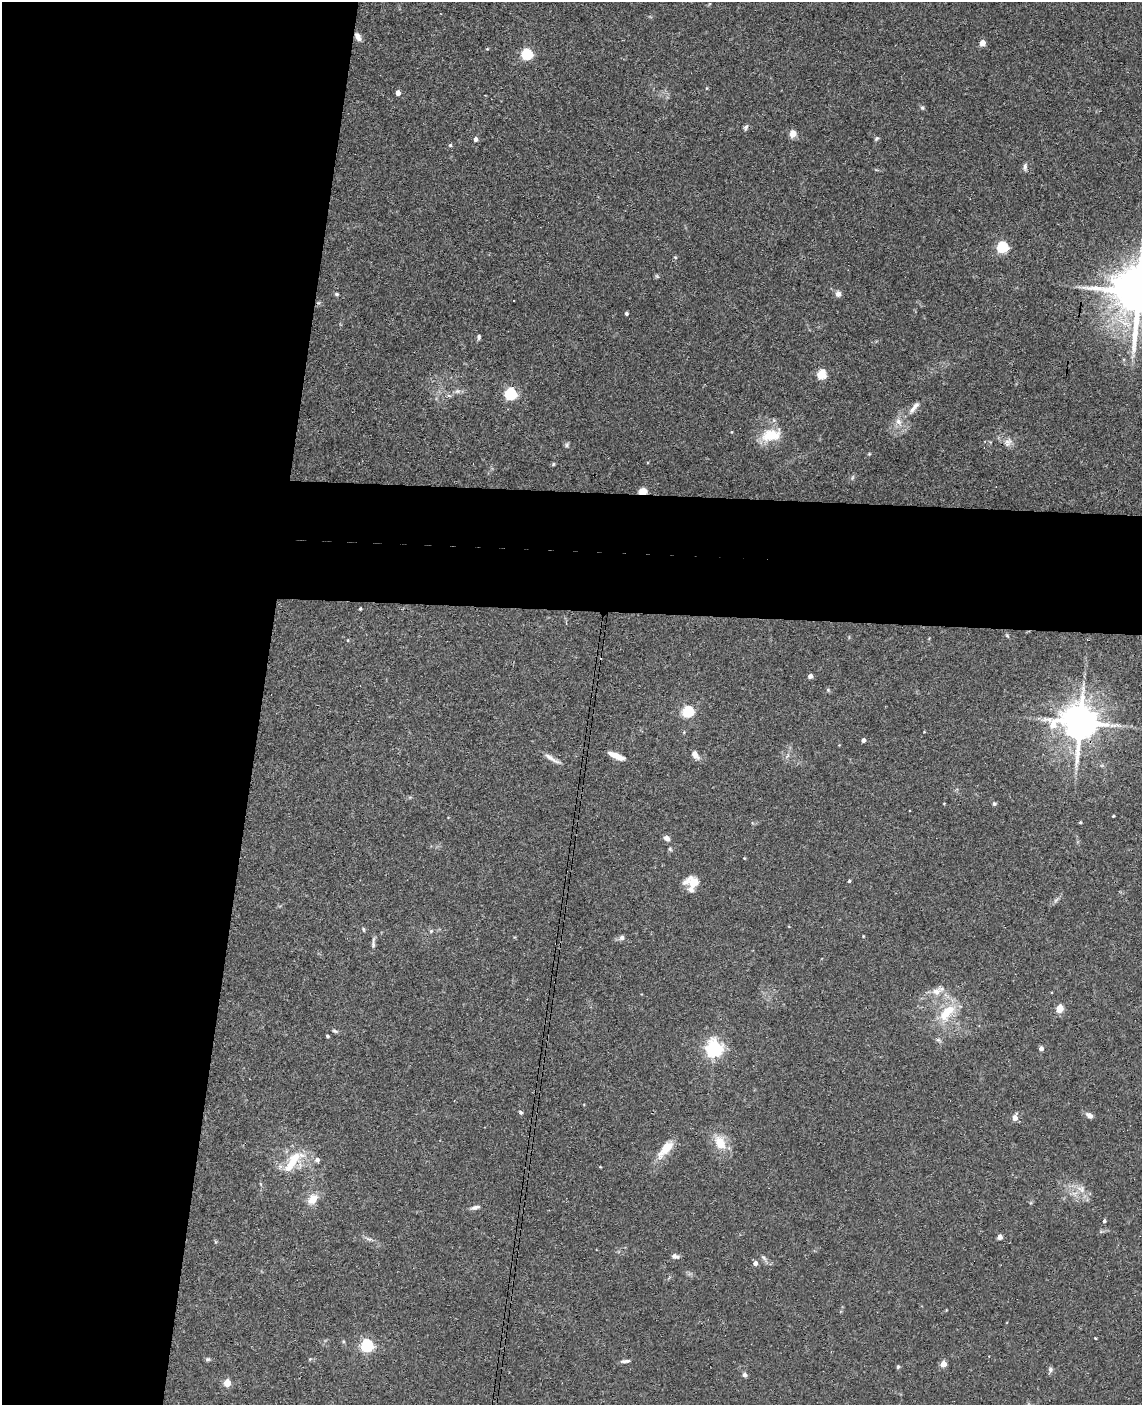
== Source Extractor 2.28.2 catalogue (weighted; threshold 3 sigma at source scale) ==
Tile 5 of 4 x 3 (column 1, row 2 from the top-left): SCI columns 10-1149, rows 1569-2971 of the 4579 x 4650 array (HDU 1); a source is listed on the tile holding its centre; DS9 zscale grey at full resolution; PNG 1144 x 1407 px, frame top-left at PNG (2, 2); no overlay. Shown black and unused: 29% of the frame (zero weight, under 3 of 4 exposures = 6% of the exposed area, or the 3 px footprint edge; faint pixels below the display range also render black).
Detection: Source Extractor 2.28.2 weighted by HDU 2 'WHT'; one run over the whole footprint, this tile lists its part. Background 0.062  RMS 0.0055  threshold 0.0245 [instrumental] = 3 sigma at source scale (4.5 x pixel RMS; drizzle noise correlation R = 1.50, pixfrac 1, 0.05/0.05 arcsec/px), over >= 5 px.
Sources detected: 97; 1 too faint to see at this stretch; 1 cosmic-ray / hot-pixel residue — not listed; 2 inside a brighter listed object's ellipse — not listed separately; the other 93 listed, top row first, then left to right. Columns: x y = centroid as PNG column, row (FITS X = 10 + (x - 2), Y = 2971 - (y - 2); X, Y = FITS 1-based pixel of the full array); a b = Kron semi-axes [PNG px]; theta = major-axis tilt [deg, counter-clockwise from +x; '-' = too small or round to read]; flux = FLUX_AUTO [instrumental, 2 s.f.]
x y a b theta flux
358 37 12 6 -54 2.7
982 43 4 4 - 8.7
487 49 5 3 - 0.42
527 54 5 5 - 58
707 88 5 3 - 0.42
398 93 4 4 - 4
922 108 6 5 - 0.86
746 127 9 5 63 1.3
793 134 5 4 - 12
877 138 6 4 30 0.88
476 139 4 4 - 2.2
450 145 4 4 - 0.76
1025 167 10 5 83 1.6
1002 247 5 5 - 57
675 257 5 3 - 0.44
657 276 6 5 - 0.74
1138 292 15 13 85 3200
336 294 6 4 -16 0.81
838 294 7 7 - 2.3
513 300 3 3 - 3.2
626 313 3 3 - 1
479 337 7 4 85 1
821 374 5 5 - 29
457 391 8 6 19 1.7
510 394 5 5 - 66
914 407 21 6 51 3.9
898 422 13 8 -60 3.9
771 435 26 15 12 14
1008 442 13 9 44 3.3
567 445 7 5 51 1
869 454 5 4 - 0.51
553 464 5 4 - 0.61
643 491 5 4 - 11
360 609 3 3 - 0.73
1007 636 6 4 -67 0.71
348 640 4 3 - 0.43
810 676 4 4 - 2.8
828 690 6 4 -47 0.7
688 711 5 5 - 52
1080 722 11 10 - 1600
863 740 4 4 - 1.8
695 755 10 6 -53 3.5
616 756 17 6 -22 5.6
552 758 24 5 -30 3.3
944 803 3 2 - 0.37
994 804 5 5 - 0.87
1113 816 3 3 - 0.59
1080 822 4 3 - 0.56
667 838 7 6 - 2.3
670 849 6 4 -46 0.71
744 858 4 3 - 0.39
849 881 3 3 - 0.9
694 882 14 13 - 6.5
1056 900 8 4 53 1.2
364 929 7 3 -81 0.68
431 931 6 4 46 0.74
863 936 4 3 - 0.39
622 937 7 6 - 1.6
373 943 16 5 85 1.9
936 991 14 10 3 5.1
1060 1008 5 4 - 15
947 1012 30 14 49 16
335 1031 8 4 -18 0.97
327 1036 3 3 - 1
714 1049 6 6 - 180
1041 1049 4 4 - 2.9
521 1112 6 4 -50 0.97
1089 1115 9 6 -37 2.4
1015 1118 5 4 - 5.1
720 1143 21 14 -60 9.9
666 1149 27 10 50 9.5
317 1160 6 6 - 1.8
292 1161 36 13 56 15
600 1167 4 3 - 0.4
1081 1189 12 10 -25 4.6
312 1199 14 10 50 6.5
475 1207 12 5 14 2
1104 1221 4 4 - 0.93
1000 1237 4 4 - 3.3
368 1239 10 4 -17 1.4
675 1256 10 5 -12 1.8
763 1257 10 4 -44 1.6
755 1263 5 5 - 2.2
1095 1338 3 2 - 0.49
343 1341 5 4 - 0.63
367 1345 6 5 - 88
208 1359 6 5 - 0.93
626 1361 13 4 5 1.6
943 1364 4 4 - 8.4
898 1367 5 4 - 0.99
1050 1370 7 6 - 1.5
744 1375 7 6 - 1.3
227 1383 5 4 - 14
Overlapping masked pixels (flux is a lower limit): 3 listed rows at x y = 358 37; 643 491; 1080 722
Isophote crosses this tile's border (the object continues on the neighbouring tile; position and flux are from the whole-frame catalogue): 1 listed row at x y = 1138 292